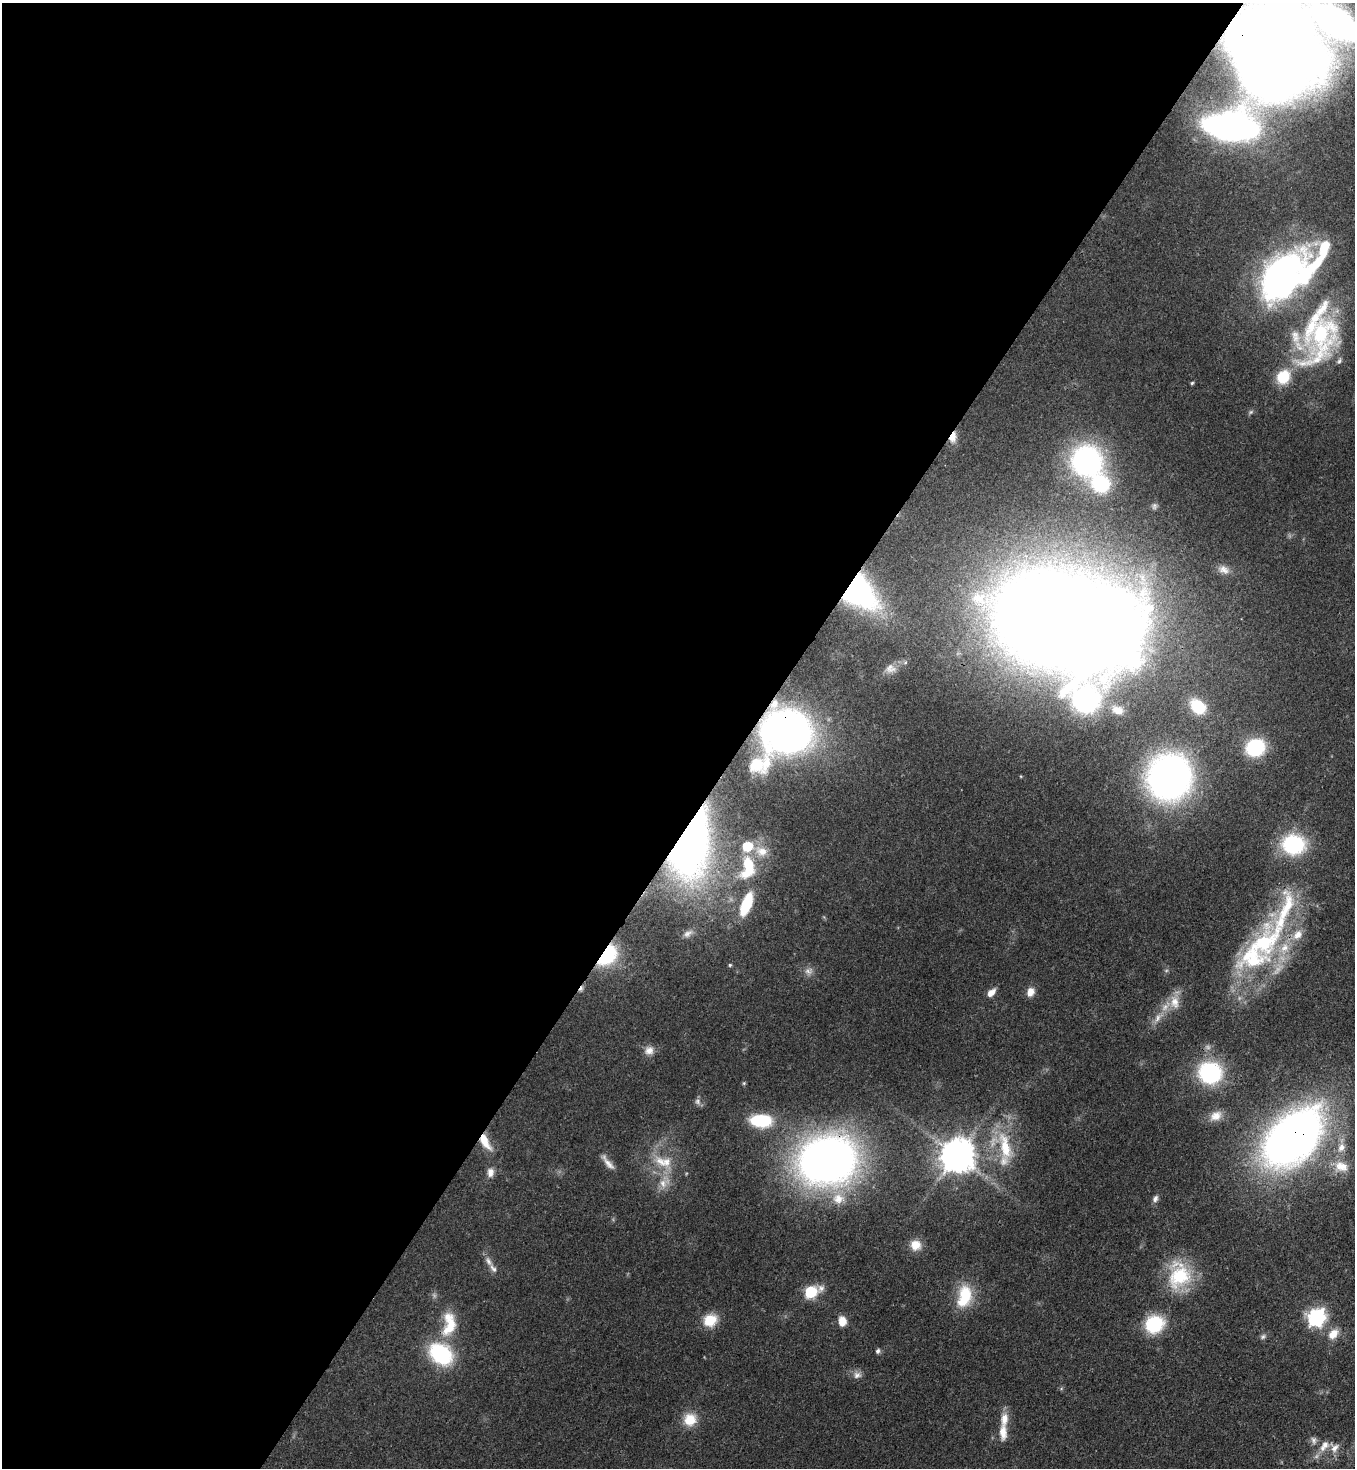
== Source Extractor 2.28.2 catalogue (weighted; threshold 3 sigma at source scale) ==
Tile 5 of 4 x 4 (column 1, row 2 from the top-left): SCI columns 370-1722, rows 2990-4455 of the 6007 x 5984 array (HDU 1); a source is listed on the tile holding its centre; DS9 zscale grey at full resolution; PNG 1357 x 1470 px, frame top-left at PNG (2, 3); no overlay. Shown black and unused: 55% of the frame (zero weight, under 3 of 4 exposures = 7% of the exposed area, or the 3 px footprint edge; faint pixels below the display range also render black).
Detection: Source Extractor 2.28.2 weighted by HDU 2 'WHT'; one run over the whole footprint, this tile lists its part. Background 0.0668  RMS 0.0037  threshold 0.0167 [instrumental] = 3 sigma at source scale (4.5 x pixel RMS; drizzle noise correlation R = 1.50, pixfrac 1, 0.05/0.05 arcsec/px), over >= 5 px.
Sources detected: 97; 1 too faint to see at this stretch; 2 inside a brighter object's white glare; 1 cosmic-ray / hot-pixel residue — not listed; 19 inside a brighter listed object's ellipse — not listed separately; the other 74 listed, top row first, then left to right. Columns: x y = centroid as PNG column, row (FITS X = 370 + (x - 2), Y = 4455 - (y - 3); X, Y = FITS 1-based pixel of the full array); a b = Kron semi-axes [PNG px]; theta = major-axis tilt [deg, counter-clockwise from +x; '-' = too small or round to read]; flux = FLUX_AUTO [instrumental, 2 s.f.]
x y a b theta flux
1337 23 31 14 -36 200
1277 51 59 53 -63 1000
1230 127 30 15 -5 280
1320 255 67 17 62 26
1280 276 41 24 55 200
1320 334 64 42 83 67
1283 377 19 16 54 11
1192 383 4 4 - 0.49
1251 412 8 5 27 0.73
953 437 13 8 77 4.2
1086 461 34 32 -51 80
1154 506 9 7 76 1
1224 570 16 9 -20 2.8
1142 577 19 10 -72 5.8
858 592 35 25 -44 77
1050 617 69 62 -1 1000
890 668 14 11 -2 2.6
1086 700 73 43 72 120
1198 706 15 11 -43 13
787 731 30 27 -5 290
1255 748 15 13 26 32
758 764 24 17 11 18
1169 777 29 28 - 220
690 843 61 32 81 240
1294 845 20 17 -5 39
748 867 34 18 81 18
746 904 23 9 69 20
688 934 15 8 31 2.2
1264 942 50 37 61 52
607 955 19 12 49 41
730 965 5 5 - 0.51
809 971 12 10 -1 2.5
1030 992 11 8 67 3.3
991 993 11 6 44 2.9
1175 1002 20 13 -81 5.4
1158 1018 15 7 63 3
649 1050 12 12 - 3.1
1210 1073 21 19 -12 43
744 1083 5 5 - 0.5
698 1101 10 8 -63 1.4
1216 1116 18 12 26 4.8
761 1121 20 12 -3 24
1292 1137 50 30 45 320
485 1142 22 9 -60 7.2
1005 1146 46 16 -77 18
1341 1147 14 10 64 3.6
957 1156 10 10 - 950
827 1160 41 34 12 330
660 1161 24 13 -41 8.3
608 1162 25 7 -53 3.1
1341 1166 20 14 -17 6.5
490 1172 12 9 89 2.6
664 1182 22 13 58 6.3
838 1198 18 16 13 7.9
1155 1199 9 7 66 1.5
916 1245 14 13 - 5.1
488 1261 16 7 -58 2.5
1179 1275 36 29 86 24
811 1292 8 6 22 43
964 1296 30 17 77 15
1316 1317 8 7 - 140
710 1320 16 13 26 8.9
842 1321 10 8 -84 4.4
449 1324 35 17 83 13
1154 1324 18 16 29 23
1333 1334 16 10 49 5
1263 1337 9 7 19 1.1
878 1351 6 5 - 0.97
441 1354 21 16 -38 41
857 1375 12 9 14 2.2
690 1419 17 16 - 7.7
1003 1432 23 10 -90 5.2
1314 1441 9 7 -69 1.5
1325 1445 12 11 - 3.5
Overlapping masked pixels (flux is a lower limit): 12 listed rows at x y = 1277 51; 953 437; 858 592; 1050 617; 787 731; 690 843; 607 955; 1210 1073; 1292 1137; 485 1142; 827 1160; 449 1324
Isophote crosses this tile's border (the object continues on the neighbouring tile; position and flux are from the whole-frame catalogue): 2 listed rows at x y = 1337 23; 1277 51